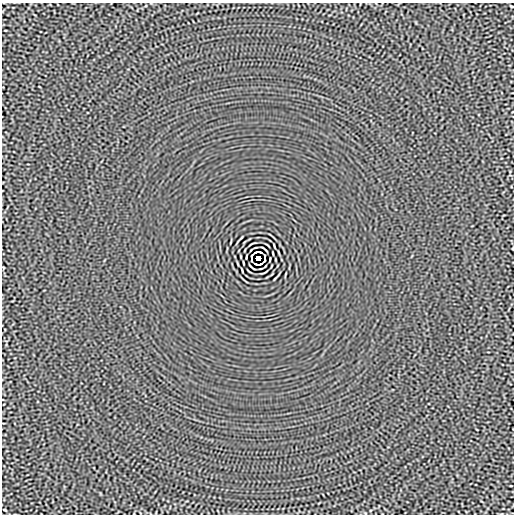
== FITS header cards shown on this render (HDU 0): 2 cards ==
NAXIS1  =                  512
NAXIS2  =                  512

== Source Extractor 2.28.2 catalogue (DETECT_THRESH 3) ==
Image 512 x 512 px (HDU 0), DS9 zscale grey, 1 PNG px = 1 image px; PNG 516 x 516 px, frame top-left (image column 1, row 512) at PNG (2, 3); no overlay
Background -1.15e-05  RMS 0.0015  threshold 0.00444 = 3 sigma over >= 5 px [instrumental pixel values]
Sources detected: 15; all 15 listed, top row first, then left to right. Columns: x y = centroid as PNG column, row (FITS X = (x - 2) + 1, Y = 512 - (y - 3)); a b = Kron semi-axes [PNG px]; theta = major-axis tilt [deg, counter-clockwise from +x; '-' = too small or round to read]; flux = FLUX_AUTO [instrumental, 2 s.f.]
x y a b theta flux
512 6 3 2 - 0.082
264 249 7 2 -43 0.11
256 252 5 2 - 0.061
260 252 4 2 - 0.1
273 253 4 2 - 0.081
251 256 4 2 - 0.074
265 256 3 2 - 0.081
258 258 4 4 - 3.7
251 260 3 2 - 0.081
265 260 4 2 - 0.074
243 263 4 2 - 0.081
256 264 4 2 - 0.089
260 264 5 2 - 0.079
252 267 7 2 -43 0.11
5 510 3 2 - 0.079
At the frame edge (FLAGS 8, measured only in part): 1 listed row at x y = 512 6